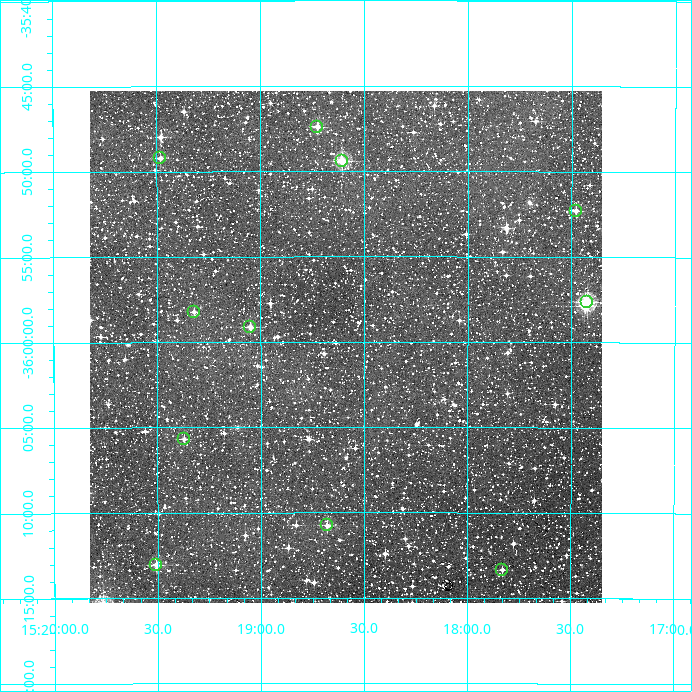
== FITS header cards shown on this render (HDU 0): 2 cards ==
NAXIS1  =                  512
NAXIS2  =                  512

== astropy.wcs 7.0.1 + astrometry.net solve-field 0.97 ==
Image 512 x 512 px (HDU 0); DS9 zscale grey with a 90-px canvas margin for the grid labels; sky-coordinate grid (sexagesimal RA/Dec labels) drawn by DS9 from the SOLVED WCS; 11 Tycho-2 reference stars matched to detected sources circled (green)
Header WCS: RA---TAN/DEC--TAN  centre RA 15:18:35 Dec -36:00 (229.65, -36.00 deg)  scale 3.52 arcsec/px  FOV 30.0' x 30.0'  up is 0 deg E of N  parity normal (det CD < 0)
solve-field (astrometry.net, Tycho-2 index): VERIFIED the header's WCS against the Tycho-2 star catalogue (verified at 2 index scales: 8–11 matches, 0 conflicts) and refined it, rather than solving blind
Solved WCS: RA---TAN-SIP/DEC--TAN-SIP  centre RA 15:18:35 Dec -36:00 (229.65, -36.00 deg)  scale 3.52 arcsec/px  FOV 30.0' x 30.0'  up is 0 deg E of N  parity normal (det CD < 0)
The solver's refit moves the header's centre by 1.7 arcsec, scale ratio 1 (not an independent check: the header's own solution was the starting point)
Tycho-2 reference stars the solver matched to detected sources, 11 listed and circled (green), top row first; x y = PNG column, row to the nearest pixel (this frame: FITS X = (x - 90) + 1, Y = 512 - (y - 91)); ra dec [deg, ICRS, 3 dp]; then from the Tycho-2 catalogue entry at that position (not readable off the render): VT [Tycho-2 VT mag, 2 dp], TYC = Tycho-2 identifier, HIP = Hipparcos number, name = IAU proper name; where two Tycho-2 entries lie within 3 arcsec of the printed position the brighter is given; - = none
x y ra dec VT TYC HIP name
317 127 229.682 -35.790 11.17 7325-702-1 - -
160 158 229.871 -35.820 11.70 7325-768-1 - -
342 161 229.652 -35.823 10.00 7325-997-1 - -
576 211 229.370 -35.872 10.84 7324-834-1 - -
587 302 229.356 -35.961 9.94 7324-1678-1 - -
194 312 229.831 -35.970 12.05 7325-764-1 - -
250 327 229.762 -35.986 11.24 7325-670-1 - -
184 439 229.843 -36.095 11.46 7325-643-1 - -
327 525 229.670 -36.179 10.92 7325-913-1 - -
156 565 229.877 -36.218 10.55 7325-525-1 - -
502 570 229.458 -36.222 11.85 7324-598-1 - -